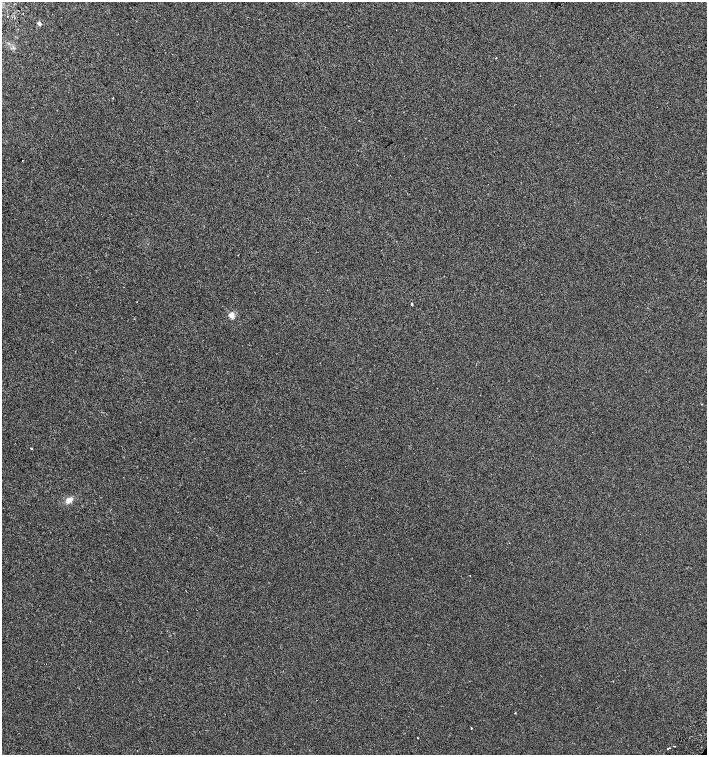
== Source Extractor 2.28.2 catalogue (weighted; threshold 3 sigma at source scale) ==
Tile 11 of 4 x 4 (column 3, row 3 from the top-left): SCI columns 3086-4494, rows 1550-3055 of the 6105 x 6114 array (HDU 1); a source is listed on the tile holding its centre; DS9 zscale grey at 2 x 2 block average (1 PNG px = mean of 2 x 2 image px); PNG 709 x 757 px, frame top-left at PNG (2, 2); no overlay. Shown black and unused: <1% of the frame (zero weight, under 2 of 3 exposures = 3% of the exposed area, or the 3 px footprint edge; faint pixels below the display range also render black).
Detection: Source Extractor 2.28.2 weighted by HDU 2 'WHT'; one run over the whole footprint, this tile lists its part. Background 0.00142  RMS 0.0035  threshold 0.0155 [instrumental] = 3 sigma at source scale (4.5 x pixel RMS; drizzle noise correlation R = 1.50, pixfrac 1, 0.0396/0.0396 arcsec/px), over >= 5 px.
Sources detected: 17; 2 cosmic-ray / hot-pixel residue — not listed; the other 15 listed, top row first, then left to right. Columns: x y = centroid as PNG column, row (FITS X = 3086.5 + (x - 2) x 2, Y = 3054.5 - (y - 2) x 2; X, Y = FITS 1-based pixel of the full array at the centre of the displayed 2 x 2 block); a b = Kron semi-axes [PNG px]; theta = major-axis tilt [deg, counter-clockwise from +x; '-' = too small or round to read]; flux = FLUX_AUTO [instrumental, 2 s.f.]
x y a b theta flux
8 16 2 2 - 0.57
39 23 2 2 - 4.6
496 58 2 2 - 1.5
113 98 2 2 - 1.5
22 160 2 2 - 0.26
137 302 2 2 - 0.3
412 304 2 2 - 3.8
231 315 3 3 - 18
31 448 2 2 - 1.6
69 500 8 6 23 4.6
470 576 2 2 - 0.28
515 713 2 2 - 0.53
471 728 2 2 - 0.61
417 738 2 2 - 0.74
668 748 2 2 - 3.3
Diffuse or blended objects may show on this block-average render without a row.